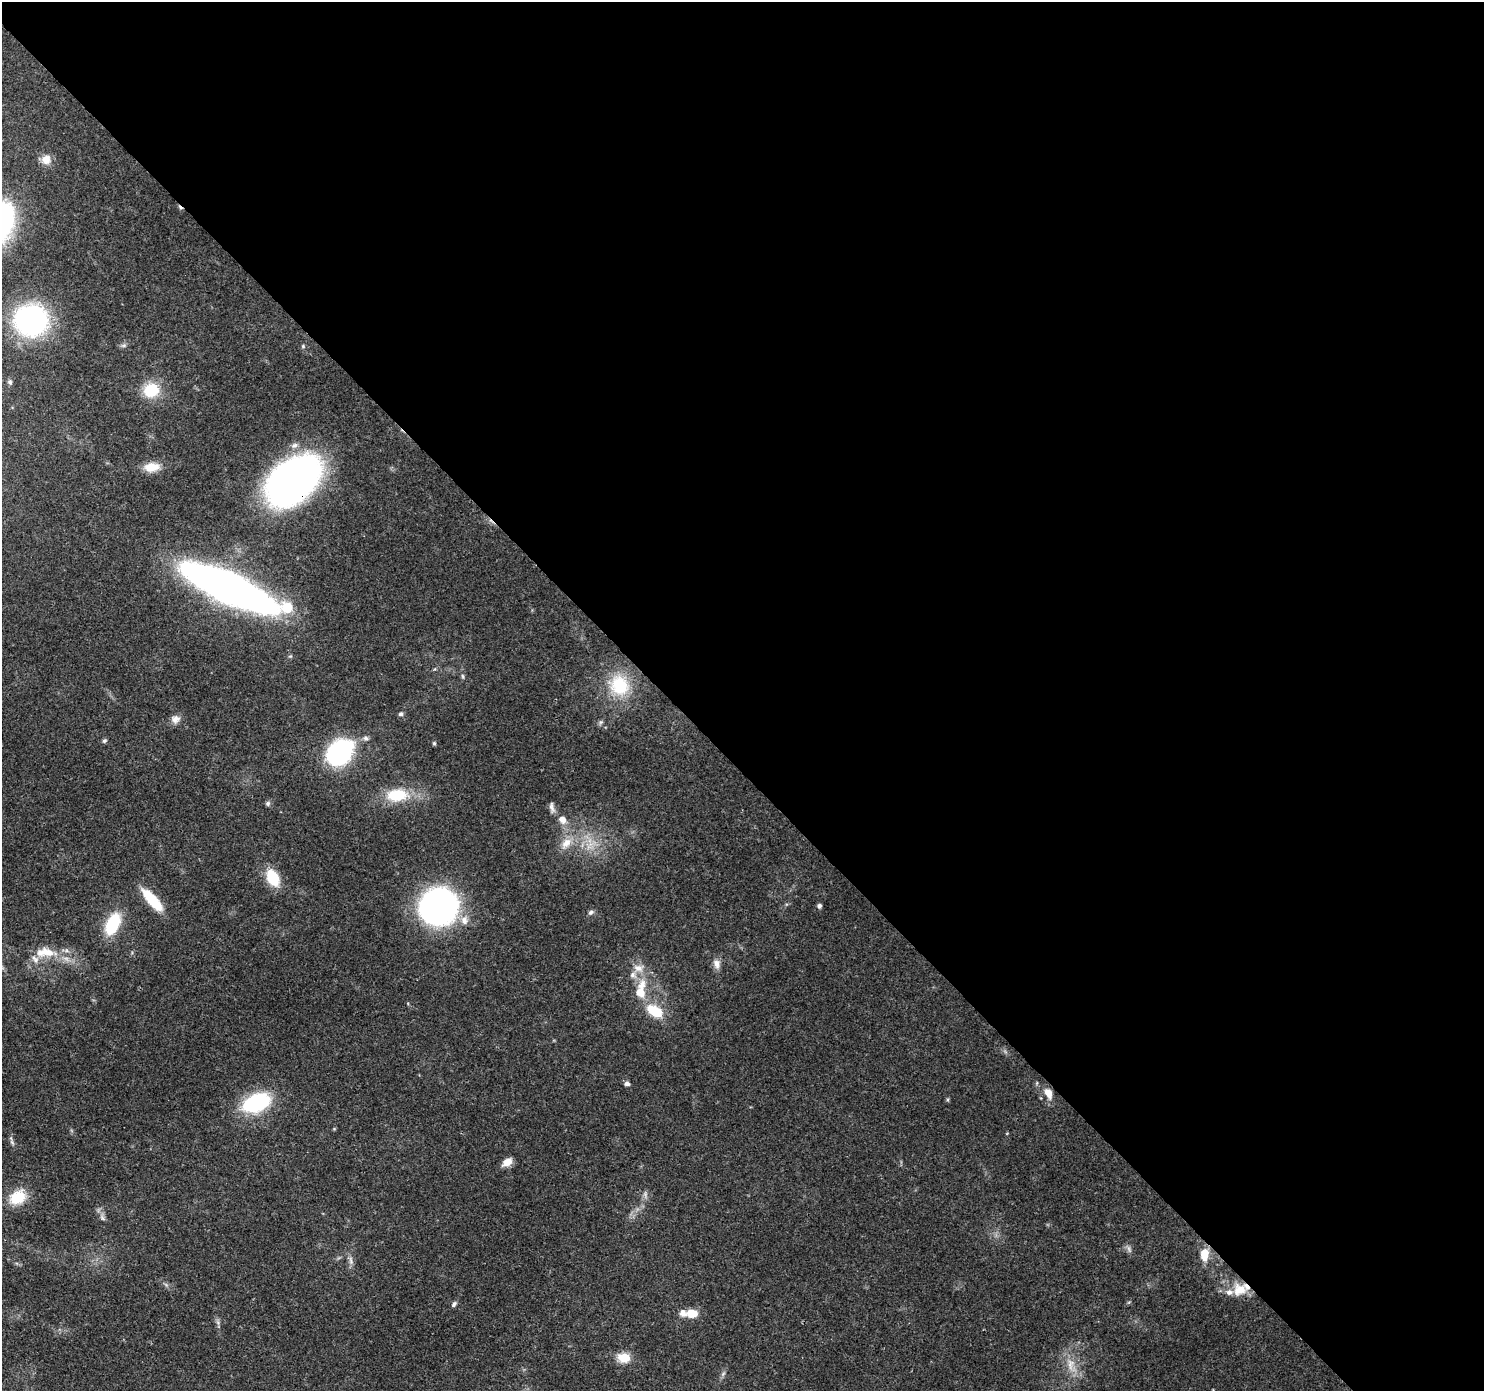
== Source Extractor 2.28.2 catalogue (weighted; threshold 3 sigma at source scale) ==
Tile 8 of 4 x 4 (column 4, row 2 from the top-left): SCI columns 4537-6018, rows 3008-4396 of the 6119 x 6080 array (HDU 1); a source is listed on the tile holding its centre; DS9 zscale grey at full resolution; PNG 1486 x 1393 px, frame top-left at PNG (2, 2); no overlay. Shown black and unused: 55% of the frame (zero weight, under 3 of 4 exposures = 8% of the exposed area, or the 3 px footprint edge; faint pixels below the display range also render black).
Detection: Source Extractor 2.28.2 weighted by HDU 2 'WHT'; one run over the whole footprint, this tile lists its part. Background 0.122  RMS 0.0043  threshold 0.0193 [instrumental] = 3 sigma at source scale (4.5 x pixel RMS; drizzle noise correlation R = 1.50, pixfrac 1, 0.0396/0.0396 arcsec/px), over >= 5 px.
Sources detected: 62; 3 too faint to see at this stretch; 1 cosmic-ray / hot-pixel residue — not listed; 6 inside a brighter listed object's ellipse — not listed separately; the other 52 listed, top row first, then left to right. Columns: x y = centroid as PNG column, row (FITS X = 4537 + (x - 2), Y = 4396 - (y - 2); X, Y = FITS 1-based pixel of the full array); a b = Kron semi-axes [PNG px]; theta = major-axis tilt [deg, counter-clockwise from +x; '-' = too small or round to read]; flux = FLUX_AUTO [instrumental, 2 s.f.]
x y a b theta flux
46 160 13 12 - 4.3
31 320 29 27 3 82
123 345 8 5 19 0.99
303 346 5 5 - 0.66
10 382 7 6 - 0.87
151 390 19 17 26 14
152 467 19 11 6 6.9
292 482 41 27 41 270
229 588 62 16 -25 460
287 607 7 7 - 18
463 676 7 4 -81 0.69
619 685 30 26 -53 22
401 714 6 5 - 1
175 719 12 10 35 2.8
366 738 8 6 -29 1.3
104 741 6 5 - 0.88
434 743 5 4 - 0.57
339 753 16 12 42 100
397 795 29 17 3 16
268 803 7 6 - 0.95
552 808 15 6 -81 1.8
562 819 11 9 -44 3.5
566 843 18 12 47 6.1
273 878 18 11 -63 14
152 900 29 9 -48 16
819 906 5 5 - 1.2
439 907 31 28 56 140
591 912 8 6 27 1.2
464 920 14 11 -84 4.4
113 924 25 14 63 19
46 952 32 13 -1 11
717 964 14 9 -77 2.8
638 968 16 11 -10 4.7
642 985 17 11 76 6.5
655 1011 16 10 -31 15
627 1084 7 5 -6 1.4
1048 1093 13 8 -69 4.5
256 1103 24 14 23 47
12 1142 9 4 -55 1
507 1162 12 8 33 4
17 1197 20 15 30 12
102 1217 11 6 -63 1.6
1129 1249 11 5 -72 1.4
1204 1254 14 9 86 7.8
351 1260 14 5 -82 1.9
1239 1290 20 18 -5 9.5
454 1304 9 5 56 1.1
692 1313 13 8 -3 6.7
218 1322 8 6 -70 1.2
624 1358 15 11 -9 6.8
1071 1365 25 10 -70 6.9
723 1374 8 5 46 0.97
Overlapping masked pixels (flux is a lower limit): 2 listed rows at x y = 292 482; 1048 1093